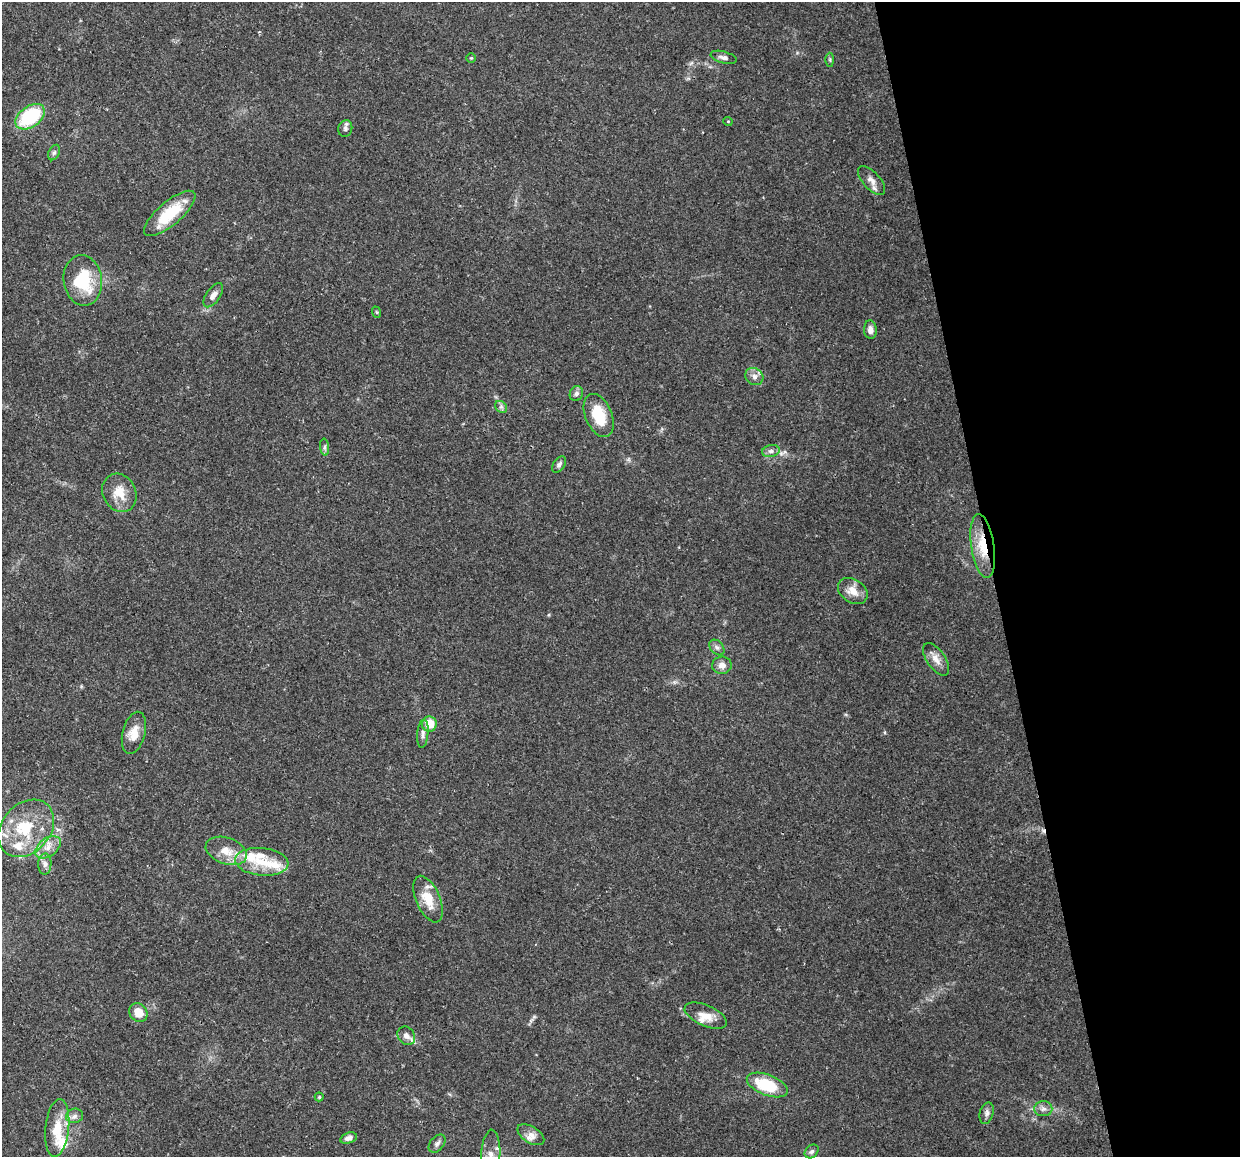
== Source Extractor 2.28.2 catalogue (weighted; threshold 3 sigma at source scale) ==
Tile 12 of 4 x 4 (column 4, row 3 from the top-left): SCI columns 3713-4950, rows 1237-2391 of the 4950 x 4733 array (HDU 1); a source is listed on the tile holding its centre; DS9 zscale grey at full resolution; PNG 1242 x 1159 px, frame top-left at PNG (2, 2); each listed source drawn as its Kron ellipse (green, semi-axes under 4 px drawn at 4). Shown black and unused: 20% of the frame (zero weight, under 2 of 3 exposures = <1% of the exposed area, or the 3 px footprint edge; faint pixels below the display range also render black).
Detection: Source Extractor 2.28.2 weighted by HDU 2 'WHT'; one run over the whole footprint, this tile lists its part. Background 0.15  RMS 0.0064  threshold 0.0286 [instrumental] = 3 sigma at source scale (4.5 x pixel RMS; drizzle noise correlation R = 1.50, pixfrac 1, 0.0396/0.0396 arcsec/px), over >= 5 px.
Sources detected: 57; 1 cosmic-ray / hot-pixel residue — neither listed nor drawn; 7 inside a brighter listed object's ellipse — not listed separately; the other 49 listed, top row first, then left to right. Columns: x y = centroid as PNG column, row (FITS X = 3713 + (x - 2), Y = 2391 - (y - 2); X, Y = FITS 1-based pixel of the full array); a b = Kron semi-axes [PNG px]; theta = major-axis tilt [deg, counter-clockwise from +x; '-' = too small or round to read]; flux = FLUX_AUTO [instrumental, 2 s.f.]
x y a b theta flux
724 57 13 6 -15 2.5
471 58 5 4 - 0.66
830 60 7 4 -90 0.95
30 117 16 10 36 41
728 121 5 3 - 0.52
345 128 8 7 - 1.7
54 153 8 5 62 1.4
872 181 18 8 -48 4.3
170 213 32 11 41 27
83 280 25 19 -83 31
213 295 14 7 55 3.4
376 312 6 3 -70 0.7
870 330 9 6 -85 3.1
754 376 9 8 - 3.2
576 394 7 6 - 2
501 407 7 5 -43 1.5
599 415 23 13 -67 20
325 447 8 4 -83 1.5
771 451 9 6 10 2.2
559 464 9 5 55 1.8
119 493 20 16 -62 11
983 546 32 11 -82 18
853 591 16 11 -34 7.4
717 647 9 6 -48 2
936 659 19 9 -55 5.3
722 665 10 8 3 3.9
429 724 7 7 - 9.9
134 733 21 11 75 8.7
423 734 14 5 84 2.5
26 828 32 24 48 31
48 847 14 9 36 5.7
226 851 21 13 -19 10
262 862 27 13 -6 16
45 864 10 6 89 2.5
428 899 25 12 -67 13
138 1012 10 8 -51 9.5
706 1016 22 10 -23 7.7
406 1036 10 8 -49 3.7
767 1085 21 10 -21 27
319 1097 4 4 - 0.82
1043 1109 9 7 -2 2.7
987 1113 11 7 75 2.3
75 1116 8 7 - 2.6
57 1128 29 12 84 15
531 1135 15 8 -31 4
348 1138 8 5 16 2.5
437 1144 10 7 50 2.3
812 1151 8 6 43 1.6
491 1155 25 9 87 7.2
Overlapping masked pixels (flux is a lower limit): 1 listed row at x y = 983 546
Isophote crosses this tile's border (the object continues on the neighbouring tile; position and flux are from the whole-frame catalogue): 1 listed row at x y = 491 1155